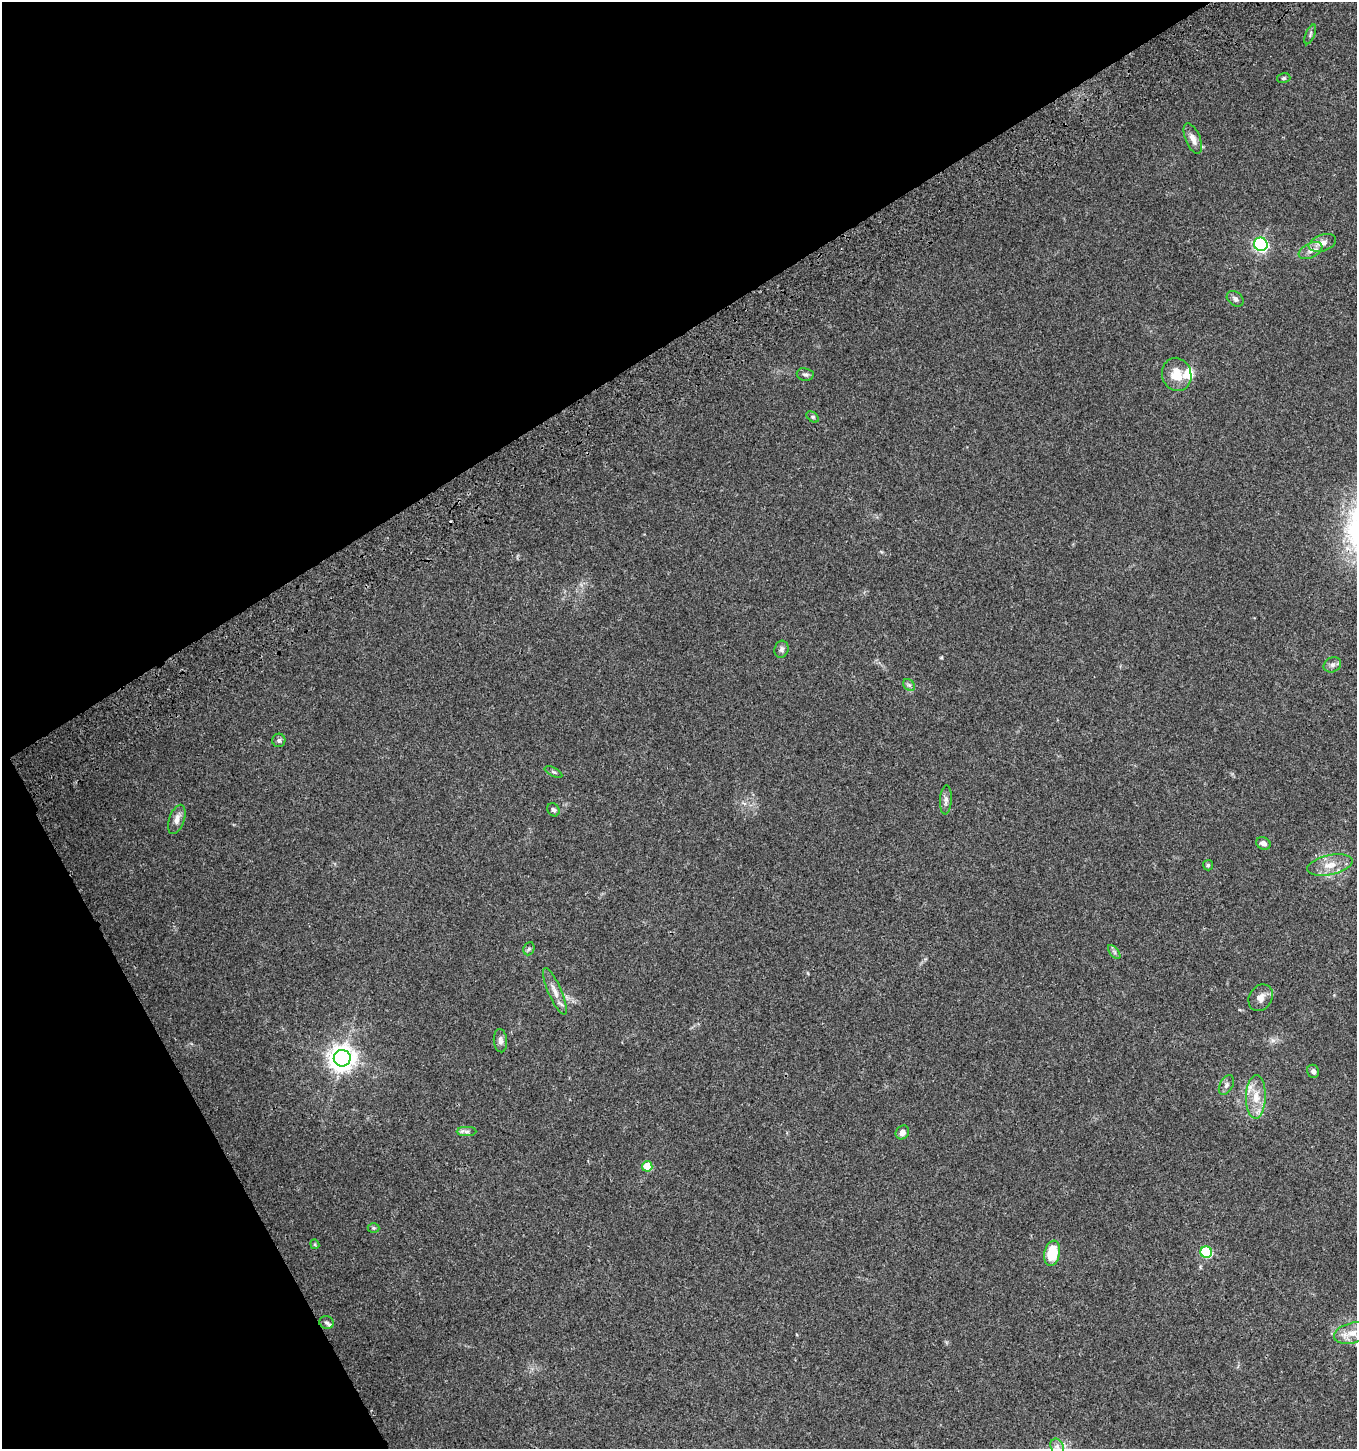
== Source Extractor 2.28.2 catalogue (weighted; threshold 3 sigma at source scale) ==
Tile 5 of 4 x 4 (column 1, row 2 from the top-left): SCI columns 178-1532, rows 3004-4450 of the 5835 x 6003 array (HDU 1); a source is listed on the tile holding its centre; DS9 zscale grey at full resolution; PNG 1359 x 1451 px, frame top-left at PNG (2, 2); each listed source drawn as its Kron ellipse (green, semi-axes under 4 px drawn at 4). Shown black and unused: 30% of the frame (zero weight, under 3 of 4 exposures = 6% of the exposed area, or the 3 px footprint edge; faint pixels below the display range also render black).
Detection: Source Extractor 2.28.2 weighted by HDU 2 'WHT'; one run over the whole footprint, this tile lists its part. Background 0.0364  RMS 0.0035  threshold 0.0156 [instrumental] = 3 sigma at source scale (4.5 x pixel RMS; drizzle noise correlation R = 1.50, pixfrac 1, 0.0396/0.0396 arcsec/px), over >= 5 px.
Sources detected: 44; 1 cosmic-ray / hot-pixel residue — neither listed nor drawn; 3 inside a brighter listed object's ellipse — not listed separately; the other 40 listed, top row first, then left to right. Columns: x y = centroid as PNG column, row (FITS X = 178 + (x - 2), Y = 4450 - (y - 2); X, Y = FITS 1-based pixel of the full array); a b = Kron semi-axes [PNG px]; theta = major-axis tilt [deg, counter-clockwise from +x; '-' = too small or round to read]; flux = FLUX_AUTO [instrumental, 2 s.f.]
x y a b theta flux
1310 34 10 4 67 0.75
1284 78 7 5 15 0.57
1193 138 16 7 -68 2.7
1322 243 14 8 18 2.5
1261 244 7 6 - 54
1310 251 12 7 25 2.1
1235 299 9 6 -38 1.1
805 374 8 6 -8 0.92
1177 374 17 14 -74 6.3
813 417 7 4 -37 0.54
781 649 9 7 73 1.2
1332 665 9 7 30 1.2
909 685 7 5 -43 0.76
279 740 7 6 - 1
553 772 9 4 -26 0.69
946 800 14 6 87 1.5
553 810 7 5 -55 0.82
177 819 15 7 71 2.3
1263 843 7 6 - 1.5
1208 865 5 5 - 0.56
1330 865 23 10 12 4.8
529 949 7 5 67 0.68
1114 952 8 4 -53 0.77
555 991 25 6 -66 3.1
1261 998 14 11 58 2.6
500 1041 12 6 -85 1.5
342 1058 8 8 - 340
1313 1071 7 6 - 1.2
1226 1085 10 6 62 1.1
1256 1097 22 10 89 5.6
467 1132 10 4 0 0.95
902 1132 7 6 - 1.7
647 1166 5 5 - 8.4
373 1228 6 5 - 0.51
315 1244 5 4 - 0.39
1206 1252 6 5 - 24
1052 1253 13 7 78 10
327 1323 7 6 - 0.81
1352 1333 19 10 13 4.8
1057 1447 8 6 -68 1.5